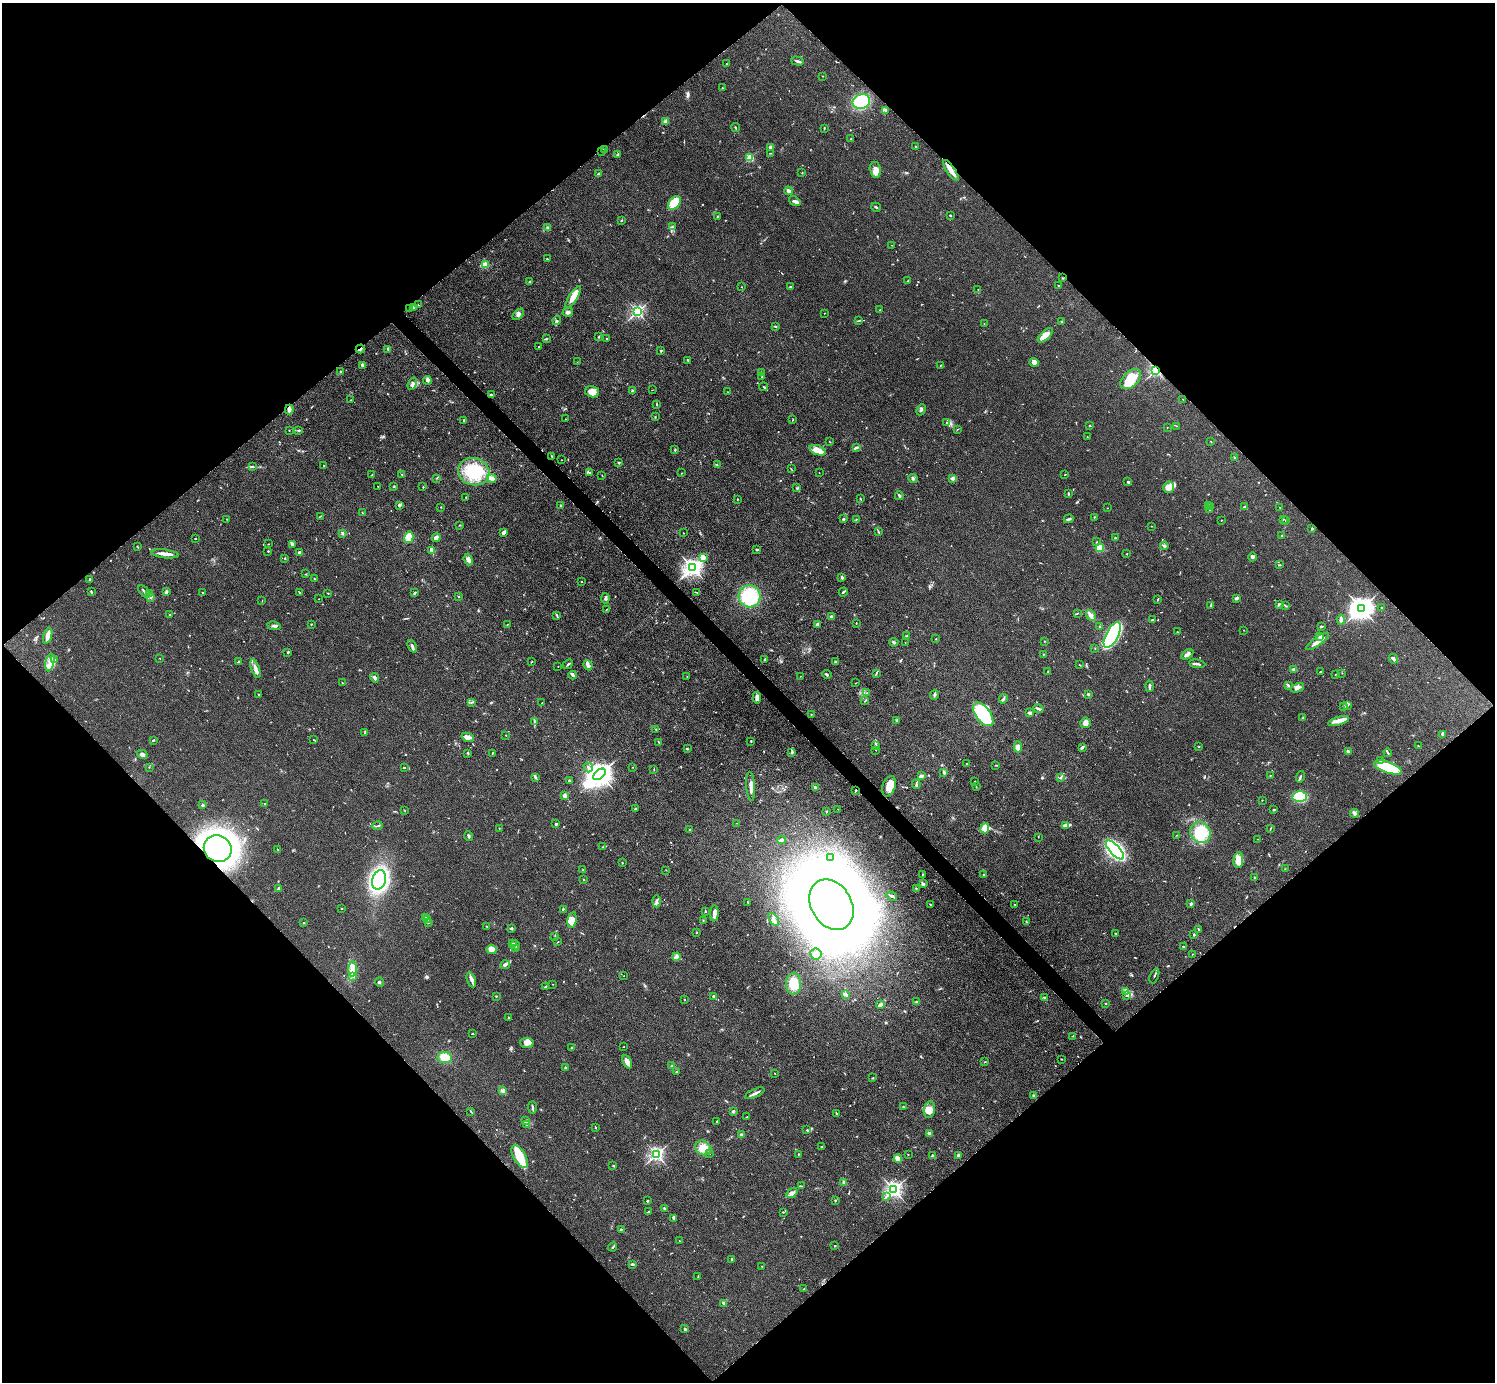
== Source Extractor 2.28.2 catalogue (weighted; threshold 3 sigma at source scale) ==
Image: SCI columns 11-5981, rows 164-5681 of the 5990 x 5988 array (HDU 1 of 3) = the unmasked area's bounding box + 8 px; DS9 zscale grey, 4 x 4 block average (1 PNG px = mean of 4 x 4 image px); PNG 1497 x 1384 px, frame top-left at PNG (2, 3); each listed source drawn as its Kron ellipse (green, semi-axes under 4 px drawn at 4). Shown black and unused: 51% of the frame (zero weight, under 3 of 4 exposures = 1% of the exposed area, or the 3 px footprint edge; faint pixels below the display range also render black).
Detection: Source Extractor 2.28.2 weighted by HDU 2 'WHT'. Background 0.101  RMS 0.0065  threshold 0.0292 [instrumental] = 3 sigma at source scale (4.5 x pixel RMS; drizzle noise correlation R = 1.50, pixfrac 1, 0.05/0.05 arcsec/px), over >= 5 px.
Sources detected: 740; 4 too faint to see at this stretch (4 x 4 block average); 1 inside a brighter object's white glare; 3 cosmic-ray / hot-pixel residue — neither listed nor drawn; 17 coinciding with a brighter row at this scale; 40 inside a brighter listed object's ellipse — not listed separately; of the other 675, all 500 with FLUX_AUTO >= 1.31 (the completeness limit of this list) listed and drawn (175 fainter detections not listed), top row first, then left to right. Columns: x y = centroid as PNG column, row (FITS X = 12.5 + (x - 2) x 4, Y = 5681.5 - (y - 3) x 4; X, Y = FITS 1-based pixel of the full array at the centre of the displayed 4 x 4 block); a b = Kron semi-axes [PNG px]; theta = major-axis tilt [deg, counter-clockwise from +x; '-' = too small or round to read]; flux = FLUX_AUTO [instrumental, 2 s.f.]
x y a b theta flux
797 61 6 2 -16 8.6
726 64 2 2 - 1.9
823 76 2 2 - 1.4
722 88 2 2 - 1.6
861 102 9 7 20 200
885 110 4 2 - 4.8
666 121 2 2 - 93
735 127 5 2 - 3.1
824 128 2 2 - 1.9
851 139 2 2 - 5.1
771 147 3 3 - 14
915 147 2 2 - 2.4
604 149 2 2 - 2.3
602 151 3 2 - 2.5
771 153 2 2 - 1.5
618 155 4 2 - 3.5
750 158 2 2 - 250
875 170 8 5 -76 28
951 170 12 2 -56 40
802 173 2 2 - 2.7
599 174 3 2 - 17
788 191 4 2 - 20
795 201 6 4 -33 11
674 203 8 5 49 110
876 207 5 2 - 3.9
950 215 3 2 - 2.1
717 217 3 2 - 2.7
621 221 2 2 - 1.5
672 227 2 2 - 2.2
547 228 3 2 - 3.4
892 245 2 2 - 1.4
547 259 3 2 - 2.5
486 264 3 2 - 2.6
1062 278 2 2 - 2.3
530 281 3 2 - 2.5
908 281 3 2 - 3.8
1058 285 2 2 - 4.2
742 287 2 2 - 1.4
790 287 2 2 - 3.9
978 290 2 2 - 2
573 297 13 4 58 58
418 305 3 2 - 1.9
413 307 3 2 - 4.4
409 309 2 2 - 1.4
880 310 3 2 - 1.6
568 312 5 3 - 11
637 312 2 2 - 890
824 313 2 2 - 2.1
518 314 7 4 45 14
557 320 5 3 - 5.6
858 321 2 2 - 1.9
1061 322 2 2 - 2.8
984 323 2 2 - 1.5
775 326 3 2 - 4.9
1045 335 9 4 42 30
599 337 2 2 - 1.7
607 338 2 2 - 1.8
546 339 3 2 - 5.6
539 346 2 2 - 1.9
360 349 4 2 - 9
388 349 3 3 - 4.5
661 351 2 2 - 4.4
688 360 4 2 - 3.9
577 362 2 2 - 1.7
1034 362 5 4 - 23
363 365 3 2 - 15
941 365 3 2 - 2.4
1156 370 2 2 - 830
340 371 2 2 - 2.4
761 372 2 2 - 2.1
762 377 2 2 - 1.4
1131 379 12 7 44 90
427 380 4 3 - 8.2
412 384 6 2 68 8.2
764 387 4 2 - 2.8
633 390 3 2 - 3
652 390 2 2 - 1.5
592 392 7 5 -15 35
728 392 2 2 - 1.8
491 395 3 2 - 3.8
1183 399 2 2 - 2.8
351 400 2 2 - 1.4
656 404 3 2 - 3.2
289 409 5 3 - 14
921 410 6 2 65 5.6
655 417 2 2 - 2.2
565 419 2 2 - 3.4
463 420 2 2 - 2.7
793 420 2 2 - 2.8
946 423 2 2 - 1.7
1089 426 2 2 - 2.9
1176 426 2 2 - 1.4
1167 427 2 2 - 1.6
957 429 2 2 - 1.3
289 430 2 2 - 1.5
299 430 2 2 - 5.5
1087 437 2 2 - 1.3
829 442 2 2 - 1.4
1211 442 2 2 - 1.5
856 447 4 3 - 6.9
675 449 3 2 - 2.9
818 450 9 4 -20 43
552 456 2 2 - 1.8
1235 458 2 2 - 3.3
561 460 2 2 - 2
618 462 2 2 - 2.6
717 465 3 2 - 1.7
324 466 2 2 - 1.5
253 467 4 2 - 4.1
791 469 2 2 - 1.6
474 472 16 13 -15 160
590 473 2 2 - 3.4
682 473 2 2 - 1.9
819 473 2 2 - 1.5
402 474 3 2 - 2.5
1065 474 2 2 - 2.1
371 475 2 2 - 1.5
602 475 2 2 - 2
437 478 2 2 - 1.5
953 478 4 2 - 19
492 479 5 3 - 23
913 479 5 2 - 5.4
1128 482 2 2 - 7
378 486 2 2 - 1.7
394 486 2 2 - 1.5
423 487 2 2 - 2.1
1168 487 5 5 - 38
796 488 3 2 - 2.4
1069 493 3 2 - 3.1
899 496 4 2 - 6.7
466 497 2 2 - 2.9
737 499 2 2 - 2.2
860 499 2 2 - 1.5
399 505 4 3 - 5.9
560 505 2 2 - 3.1
1208 506 4 2 - 3.7
1210 506 3 2 - 10
441 507 2 2 - 2
1244 507 2 2 - 20
1280 507 2 2 - 2.7
1108 508 2 2 - 1.5
1210 510 3 2 - 2.8
362 512 2 2 - 1.7
320 516 2 2 - 1.9
1094 517 2 2 - 3.2
227 519 2 2 - 1.8
843 519 2 2 - 7.1
1069 519 5 2 - 9.7
1283 519 2 2 - 2.2
856 520 2 2 - 3.1
1221 520 2 2 - 1.4
1286 520 2 2 - 3.3
459 525 2 2 - 1.5
1151 526 2 2 - 1.5
1312 528 3 2 - 3.9
878 531 2 2 - 1.9
504 532 4 2 - 16
342 533 3 2 - 5.2
683 533 2 2 - 1.3
1282 536 2 2 - 7.1
409 537 6 4 76 50
195 538 2 2 - 1.9
436 538 4 3 - 16
1115 538 3 2 - 1.8
1096 542 2 2 - 1.9
268 544 2 2 - 1.4
293 545 4 3 - 6.1
1164 546 4 2 - 9.4
137 547 3 2 - 2.6
1100 548 4 4 - 56
757 549 2 2 - 7
268 551 2 2 - 4
432 551 4 2 - 3.2
299 553 3 2 - 8.6
165 554 14 3 -6 31
1127 554 2 2 - 2.4
703 557 2 2 - 76
1253 557 4 3 - 6
285 558 2 2 - 4.1
468 560 6 4 -69 13
1279 565 3 2 - 3.3
692 568 3 3 - 2300
306 574 2 2 - 1.6
842 577 3 2 - 7.5
89 579 3 2 - 3.8
314 579 2 2 - 2.4
581 581 2 2 - 1.8
144 591 7 2 -49 6.7
91 592 3 2 - 3.8
167 592 3 2 - 6.8
202 592 3 2 - 2.7
299 592 2 2 - 2.6
697 592 3 2 - 2.6
843 592 5 2 - 4.3
149 593 2 2 - 1.6
328 593 2 2 - 2.1
415 593 3 2 - 4.2
750 596 11 11 - 210
150 597 2 2 - 3.1
459 597 2 2 - 1.9
605 598 5 2 - 7.6
1236 598 2 2 - 20
319 599 2 2 - 1.5
1158 599 3 2 - 2.8
262 601 2 2 - 1.3
1279 604 3 2 - 5.9
1211 605 3 2 - 6.7
1285 606 2 2 - 2.7
1381 607 3 2 - 1.5
1361 608 4 3 - 3700
606 609 2 2 - 1.5
1077 613 2 2 - 2.5
170 615 2 2 - 3.8
557 616 3 2 - 4.1
1091 616 6 3 -52 16
831 617 4 2 - 4.2
1152 620 2 2 - 2.4
1341 620 5 3 - 11
856 623 2 2 - 2.2
311 624 2 2 - 2.1
507 624 2 2 - 2.1
817 624 2 2 - 43
274 626 7 2 -11 8.9
1100 626 3 2 - 2.5
1321 626 3 2 - 5.7
1243 630 2 2 - 1.4
1178 632 2 2 - 2
907 635 3 2 - 1.6
1112 635 14 6 61 480
48 636 8 3 74 24
1320 636 2 2 - 110
936 639 2 2 - 1.5
1044 641 2 2 - 1.4
1318 641 13 2 36 37
894 642 5 2 - 5.7
905 643 2 2 - 1.6
412 646 7 3 -65 9.6
1095 648 2 2 - 1.8
288 652 2 2 - 6.1
1044 654 2 2 - 1.9
1187 654 7 3 31 11
160 658 2 2 - 2.9
1393 659 5 2 - 21
55 660 2 2 - 1.9
765 660 3 2 - 5.2
239 661 3 2 - 4.3
50 662 9 3 76 21
532 662 3 2 - 1.9
836 662 3 2 - 10
568 664 5 2 - 4.6
1197 664 8 2 -8 8.9
588 665 5 3 - 16
1080 665 2 2 - 2.5
558 667 2 2 - 1.9
255 669 10 3 -70 18
1294 669 4 2 - 12
1048 672 3 2 - 2
1320 672 3 2 - 2.1
876 673 3 2 - 2.7
1342 673 2 2 - 1.4
827 674 5 2 - 6
1335 674 2 2 - 2
573 675 4 2 - 9.7
800 676 2 2 - 2.6
687 677 2 2 - 2.4
375 678 5 2 - 13
342 683 2 2 - 1.6
856 683 2 2 - 1.3
1149 686 5 2 - 15
1288 686 2 2 - 5
1297 688 7 3 22 12
867 693 2 2 - 2.2
258 694 2 2 - 2
1088 694 2 2 - 5
934 695 5 2 - 4.9
757 698 6 3 84 21
1003 699 5 2 - 6.6
865 701 3 2 - 2.5
471 702 3 2 - 3.6
542 703 2 2 - 1.6
1347 705 2 2 - 2.1
1344 706 3 2 - 3.2
1038 708 5 2 - 8.1
1030 713 4 2 - 16
811 714 2 2 - 2.1
983 714 14 7 -53 280
1303 718 3 2 - 2.7
897 720 3 3 - 3.9
1339 721 10 3 17 38
534 722 4 2 - 3.2
1085 723 5 5 - 20
656 729 3 2 - 3.2
365 733 2 2 - 1.6
506 735 2 2 - 1.6
1443 735 4 2 - 10
468 737 6 3 -22 12
153 740 2 2 - 2.7
314 740 3 2 - 2.7
751 741 2 2 - 11
659 742 3 2 - 3.3
875 745 3 2 - 3.8
1418 746 2 2 - 2.5
1018 747 5 4 - 21
1082 747 3 2 - 8.6
1199 747 2 2 - 2.4
687 749 3 2 - 4.5
876 750 2 2 - 2.1
792 752 4 3 - 5.4
1348 752 3 2 - 6.3
468 753 3 2 - 2.2
492 753 2 2 - 2.9
1388 753 4 2 - 5
142 754 6 3 -29 9.2
1381 760 3 2 - 4.7
967 763 2 2 - 1.5
995 765 3 2 - 1.8
149 767 2 2 - 1.4
588 767 5 2 - 6.4
633 767 2 2 - 1.8
1388 767 15 5 -18 190
405 768 2 2 - 1.9
654 770 3 2 - 1.6
944 772 4 2 - 6.2
599 774 7 4 40 4100
921 776 3 2 - 11
1270 776 2 2 - 1.5
536 777 3 2 - 4.2
1300 777 6 2 73 5.1
1060 778 3 2 - 3.6
569 781 2 2 - 1.8
975 781 2 2 - 1.9
916 784 5 2 - 5
751 786 15 3 -85 25
889 786 10 6 70 46
815 787 4 3 - 9.1
976 787 2 2 - 1.6
855 791 3 2 - 2.7
565 796 2 2 - 79
1300 797 7 5 -2 160
1262 800 2 2 - 1.5
265 804 2 2 - 1.8
203 805 2 2 - 12
635 809 3 2 - 3.5
838 809 2 2 - 1.4
404 810 2 2 - 1.7
1273 810 3 2 - 2.6
826 811 2 2 - 2.6
1355 813 4 2 - 6.7
737 823 2 2 - 1.3
556 824 2 2 - 18
377 826 5 2 - 3.6
1065 826 4 2 - 6
499 828 2 2 - 2.3
985 828 5 3 - 43
1271 828 3 2 - 2.7
690 829 2 2 - 2.8
1200 833 11 10 - 140
1176 835 2 2 - 1.3
469 836 5 2 - 5.6
1038 837 2 2 - 1.5
1257 839 2 2 - 1.5
781 840 4 2 - 5.4
603 847 3 2 - 3.4
218 849 14 13 - 1200
277 849 2 2 - 2
1115 850 12 5 -48 610
831 857 2 2 - 3.4
1238 860 8 5 85 47
622 863 3 2 - 2.9
1285 869 2 2 - 1.4
583 870 3 2 - 3.6
666 870 2 2 - 1.5
922 874 4 2 - 1.6
984 874 2 2 - 9.8
1255 878 3 2 - 3.5
379 880 10 6 75 810
584 880 2 2 - 4.1
923 884 4 3 - 6.3
279 888 2 2 - 33
916 888 2 2 - 2.9
892 896 5 2 - 6.5
656 901 6 2 89 9.4
747 902 2 2 - 1.4
1191 903 2 2 - 10
930 904 3 2 - 2.5
831 905 27 20 -59 8200
1015 905 2 2 - 2.2
342 908 2 2 - 2
563 909 3 2 - 2.9
705 911 3 2 - 3.8
714 913 8 2 85 30
426 917 3 2 - 3.4
427 919 2 2 - 2.5
774 919 7 3 -55 13
572 920 8 4 80 23
703 921 2 2 - 2.3
1026 921 3 2 - 1.8
429 922 2 2 - 1.7
303 923 2 2 - 3.5
487 926 4 2 - 3
511 928 2 2 - 7.9
1198 929 3 2 - 2.7
697 933 2 2 - 2.3
1115 933 2 2 - 2.5
1194 935 2 2 - 3.6
555 937 2 2 - 1.4
558 942 2 2 - 1.6
512 943 2 2 - 1.8
515 945 4 2 - 13
1183 946 4 2 - 2.6
516 948 3 2 - 2.2
491 950 5 4 - 29
816 954 6 5 - 22
1192 954 2 2 - 1.9
676 957 4 4 - 18
505 965 5 3 - 7.6
352 969 7 4 89 25
353 976 2 2 - 2.1
624 976 2 2 - 2
1154 976 8 2 68 5.8
471 980 8 2 -72 18
380 982 5 2 - 5.9
553 984 2 2 - 1.7
793 984 11 7 -89 67
546 986 2 2 - 2.4
1126 991 3 2 - 3.3
846 995 3 2 - 4.6
1127 995 3 3 - 5.7
496 996 2 2 - 2.7
714 997 3 3 - 7.7
1044 998 3 2 - 4.1
684 999 2 2 - 1.9
916 1001 2 2 - 14
1106 1003 2 2 - 8
880 1005 4 2 - 25
508 1017 2 2 - 1.9
473 1034 3 2 - 2.1
1073 1036 2 2 - 1.6
527 1043 7 5 -5 17
572 1047 2 2 - 3.2
624 1047 2 2 - 1.7
445 1058 7 5 -9 40
1062 1059 2 2 - 1.6
627 1062 7 3 -61 36
985 1062 3 2 - 2.2
672 1065 2 2 - 1.8
565 1068 3 2 - 2.9
677 1072 2 2 - 6.5
775 1073 2 2 - 1.6
873 1078 2 2 - 2.8
503 1091 2 2 - 85
755 1093 10 2 24 20
1034 1095 3 2 - 2.9
903 1106 2 2 - 1.4
532 1107 6 2 -84 7.2
929 1110 8 5 81 31
470 1111 3 2 - 2
733 1111 2 2 - 27
836 1113 3 2 - 3.3
747 1117 3 2 - 2
525 1120 2 2 - 2.2
716 1121 2 2 - 2.1
526 1125 2 2 - 2
595 1127 3 2 - 2.8
807 1130 2 2 - 2.4
929 1133 3 2 - 9.2
741 1135 2 2 - 45
822 1147 2 2 - 3
703 1148 8 7 - 42
656 1154 2 2 - 1100
710 1154 2 2 - 1.7
799 1154 3 2 - 1.7
908 1155 2 2 - 1.3
932 1155 3 2 - 3.2
958 1155 4 3 - 5.6
520 1157 12 6 -60 93
898 1159 4 3 - 30
613 1165 2 2 - 1.9
843 1182 4 2 - 4.8
801 1186 2 2 - 1.8
894 1190 2 2 - 1500
792 1193 6 3 33 12
886 1196 2 2 - 1.5
647 1201 3 2 - 2.9
835 1201 2 2 - 2.8
664 1208 3 2 - 3.6
648 1212 3 2 - 2.8
783 1212 2 2 - 2.5
674 1219 3 2 - 3.8
621 1229 4 2 - 3.3
679 1241 2 2 - 1.8
835 1246 2 2 - 2.5
613 1247 5 2 - 6.6
732 1260 3 2 - 8.4
632 1264 4 2 - 3.8
762 1266 2 2 - 1.7
698 1276 2 2 - 1.4
803 1289 2 2 - 1.6
724 1303 4 3 - 5.6
684 1329 3 2 - 6.9
Overlapping masked pixels (flux is a lower limit): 6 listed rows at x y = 602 151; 951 170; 360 349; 1156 370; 855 791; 218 849
Diffuse or blended objects may show on this block-average render without a row.